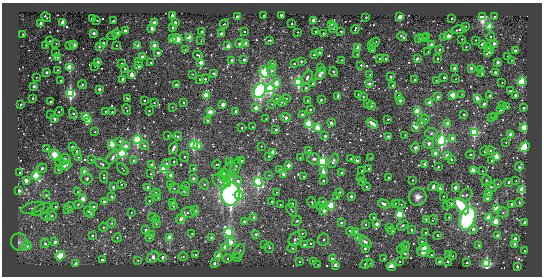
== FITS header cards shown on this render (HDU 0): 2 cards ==
NAXIS1  =                  540 / length of data axis 1
NAXIS2  =                  274 / length of data axis 2

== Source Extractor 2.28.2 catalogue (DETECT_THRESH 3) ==
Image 540 x 274 px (HDU 0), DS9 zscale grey, 1 PNG px = 1 image px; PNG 544 x 278 px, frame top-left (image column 1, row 274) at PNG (2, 3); each listed source drawn as its Kron ellipse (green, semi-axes under 4 px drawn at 4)
Background 133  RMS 680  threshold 2050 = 3 sigma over >= 5 px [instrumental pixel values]
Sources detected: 502; of the 502, the 500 brightest by FLUX_AUTO listed and drawn (2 fainter detections omitted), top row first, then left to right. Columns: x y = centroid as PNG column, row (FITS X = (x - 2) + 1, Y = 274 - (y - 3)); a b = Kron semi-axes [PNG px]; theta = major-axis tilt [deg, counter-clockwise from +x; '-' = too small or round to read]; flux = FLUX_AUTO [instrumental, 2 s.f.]
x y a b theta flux
172 15 3 3 - 2.8e+05
282 15 3 3 - 1.3e+05
264 16 3 3 - 1.5e+05
495 16 3 3 - 2.7e+05
46 17 5 2 - 6.7e+04
237 17 3 3 - 5.1e+05
366 17 3 3 - 4.2e+04
400 17 3 3 - 9.1e+05
482 17 4 3 - 7.4e+06
452 18 3 3 - 1.1e+05
92 19 3 3 - 2.4e+05
97 20 3 2 - 4.2e+04
313 20 3 3 - 6.8e+05
113 21 3 3 - 9.1e+04
63 22 3 3 - 1.0e+06
154 22 3 3 - 1.8e+05
175 22 3 3 - 1.0e+05
41 23 3 3 - 3.8e+05
292 23 3 2 - 7.1e+04
224 24 5 2 - 2.8e+04
332 24 4 3 - 4.8e+04
465 26 4 4 - 7.4e+04
489 27 3 3 - 1.4e+06
152 28 3 3 - 4.4e+05
172 28 3 2 - 5.4e+04
333 28 5 4 - 7.0e+04
355 29 4 2 - 8.2e+04
458 30 7 4 9 1.2e+05
125 31 3 3 - 2.4e+05
244 31 3 2 - 5.5e+04
315 31 3 2 - 4.4e+04
341 31 3 2 - 4.3e+04
201 32 3 3 - 1.5e+05
297 32 3 2 - 2.9e+04
94 33 3 3 - 2.6e+05
117 33 3 3 - 2.0e+05
221 33 3 3 - 1.1e+05
323 33 3 3 - 5.7e+04
23 34 3 2 - 5.6e+04
112 36 5 4 - 5.4e+04
427 36 3 3 - 9.3e+04
449 36 3 3 - 7.2e+05
402 37 5 3 - 1.2e+05
443 37 3 3 - 3.9e+04
491 37 4 4 - 8.5e+04
189 38 3 3 - 1.6e+06
419 38 3 3 - 1.9e+05
423 38 5 3 - 4.5e+04
172 39 3 3 - 8.7e+05
177 39 5 4 - 3.6e+05
462 39 3 3 - 4.4e+04
270 40 3 3 - 9.8e+04
476 40 3 3 - 3.6e+04
49 41 3 2 - 4.3e+04
201 41 2 2 - 2.5e+04
56 43 2 2 - 2.5e+04
103 43 3 3 - 8.5e+04
246 43 3 3 - 4.2e+05
374 43 5 3 - 5.9e+04
494 43 3 3 - 3.1e+05
239 44 4 4 - 7.8e+04
482 44 4 3 - 1.8e+05
46 45 3 2 - 2.8e+04
70 45 3 2 - 4.0e+04
74 45 4 4 - 1.3e+05
116 45 2 2 - 3.7e+04
154 45 3 3 - 4.6e+05
371 45 3 3 - 3.9e+04
431 45 3 3 - 5.5e+05
99 46 3 3 - 1.8e+05
138 46 3 3 - 6.3e+05
228 46 3 3 - 5.5e+05
466 46 3 2 - 4.3e+04
488 47 4 3 - 6.3e+04
358 48 3 3 - 8.4e+05
185 49 4 4 - 4.5e+04
372 49 3 3 - 1.1e+05
439 50 3 3 - 1.2e+05
515 51 3 3 - 1.8e+05
428 52 3 3 - 4.2e+04
489 52 5 3 - 4.3e+05
56 53 2 2 - 3.4e+04
158 53 3 3 - 2.5e+05
319 53 3 3 - 1.7e+05
357 54 3 3 - 4.3e+04
198 55 5 2 - 7.9e+04
314 55 3 3 - 4.9e+04
508 56 3 2 - 5.7e+04
57 57 3 2 - 8.0e+04
142 57 3 3 - 4.1e+05
385 58 2 2 - 3.7e+04
417 58 3 3 - 2.2e+05
438 58 3 3 - 5.7e+04
380 59 3 3 - 4.9e+04
232 60 4 3 - 2.9e+05
244 60 3 3 - 1.6e+05
342 60 3 2 - 4.0e+04
511 60 2 2 - 3.2e+04
301 61 3 3 - 1.3e+05
98 62 3 3 - 3.6e+05
138 62 3 2 - 3.8e+04
201 62 3 3 - 6.0e+05
498 62 3 3 - 3.0e+05
151 63 3 2 - 4.5e+04
294 63 3 2 - 6.7e+04
122 64 3 3 - 1.5e+05
272 64 3 3 - 2.8e+05
361 65 3 3 - 6.8e+04
95 66 3 3 - 4.6e+04
139 66 3 3 - 2.3e+05
70 67 4 3 - 2.7e+06
321 67 2 2 - 4.3e+04
454 68 3 3 - 3.7e+05
471 68 3 3 - 3.4e+05
125 69 3 3 - 1.8e+05
57 70 2 2 - 3.4e+04
480 70 3 3 - 1.9e+05
272 71 5 4 - 9.4e+04
46 72 3 3 - 2.0e+05
264 72 6 4 -66 3.6e+06
334 72 5 3 - 7.8e+04
495 72 3 3 - 1.3e+05
214 73 3 3 - 1.3e+05
321 73 7 3 57 5.9e+05
192 74 2 2 - 3.4e+04
482 74 3 3 - 5.3e+04
132 75 3 3 - 8.7e+05
370 75 3 2 - 4.5e+04
36 77 2 2 - 2.8e+04
390 77 3 3 - 1.4e+05
444 77 3 3 - 2.0e+05
307 78 8 4 62 1.2e+05
122 79 4 3 - 1.3e+05
200 79 3 2 - 6.1e+04
205 79 3 3 - 7.8e+04
456 79 3 2 - 2.8e+04
61 80 3 3 - 7.7e+04
415 80 3 2 - 4.4e+04
436 80 3 3 - 4.3e+04
298 82 4 4 - 6.2e+06
502 82 2 2 - 3.0e+04
522 82 4 3 - 3.8e+06
276 83 5 3 - 8.0e+05
313 84 3 3 - 8.4e+04
369 84 3 3 - 3.0e+05
82 85 4 3 - 5.2e+04
176 85 3 3 - 7.0e+04
393 85 3 3 - 6.2e+04
34 86 3 3 - 1.8e+05
270 88 4 4 - 5.4e+06
306 88 3 3 - 1.0e+05
99 89 3 3 - 3.7e+05
260 91 8 6 65 7.0e+06
510 91 3 2 - 3.4e+04
70 93 4 4 - 8.2e+06
358 94 4 3 - 4.7e+04
462 94 3 2 - 3.6e+04
206 95 4 3 - 1.6e+06
453 95 4 3 - 7.5e+05
490 95 3 3 - 5.5e+04
515 95 3 3 - 2.4e+05
338 96 3 3 - 3.8e+05
399 96 3 3 - 1.6e+05
364 97 3 3 - 4.8e+04
438 97 3 3 - 2.3e+05
33 98 3 3 - 8.7e+04
127 98 3 2 - 5.6e+04
477 98 4 3 - 6.7e+05
276 99 3 2 - 6.6e+04
286 99 3 3 - 5.1e+04
144 100 3 2 - 5.5e+04
321 100 3 3 - 7.4e+04
400 100 3 3 - 2.5e+05
307 101 3 2 - 3.0e+04
50 102 3 2 - 5.0e+04
282 102 4 3 - 6.7e+04
154 103 2 2 - 3.1e+04
183 103 3 3 - 7.1e+04
430 103 3 3 - 7.2e+05
223 104 3 3 - 6.5e+05
272 104 3 3 - 2.6e+04
367 104 3 2 - 6.2e+04
484 104 4 3 - 1.4e+05
21 105 3 2 - 6.3e+04
371 106 2 2 - 3.6e+04
502 106 3 2 - 1.0e+05
172 107 2 2 - 2.4e+04
507 107 3 3 - 4.4e+04
256 108 3 3 - 7.6e+05
524 108 3 3 - 1.1e+05
310 109 4 3 - 5.7e+04
501 109 3 3 - 2.0e+05
127 110 5 2 - 4.9e+04
105 111 3 2 - 4.4e+04
149 111 3 2 - 4.9e+04
236 111 3 3 - 2.7e+05
418 111 4 3 - 2.4e+06
59 112 5 2 - 7.4e+04
112 112 2 2 - 4.3e+04
210 112 3 3 - 1.2e+06
73 114 6 2 -63 1.1e+05
302 114 3 3 - 8.6e+04
51 115 2 2 - 2.4e+04
464 115 3 3 - 1.1e+05
86 116 3 3 - 1.1e+06
494 116 3 2 - 3.1e+04
285 117 5 3 - 2.7e+05
266 118 2 2 - 2.8e+04
491 118 4 3 - 3.4e+04
55 119 3 3 - 2.3e+05
388 119 3 3 - 5.3e+04
425 119 4 4 - 4.7e+04
88 120 4 3 - 1.4e+06
207 120 3 3 - 1.3e+05
422 122 3 3 - 1.0e+05
331 123 3 3 - 4.2e+05
372 123 6 3 -35 2.4e+05
309 124 4 3 - 4.1e+06
448 124 3 3 - 8.1e+05
252 127 3 2 - 3.9e+04
416 127 4 3 - 3.2e+05
524 127 4 3 - 1.7e+06
241 128 3 2 - 5.4e+04
317 128 3 3 - 1.3e+06
276 130 3 3 - 1.1e+05
95 132 2 2 - 3.0e+04
474 132 4 3 - 5.2e+06
431 133 6 5 - 9.5e+04
510 134 3 3 - 2.9e+05
168 135 2 2 - 2.6e+04
405 135 2 2 - 3.4e+04
177 136 4 3 - 1.0e+05
325 136 3 3 - 1.3e+05
388 136 3 3 - 1.8e+05
452 138 3 3 - 2.7e+05
137 140 4 3 - 5.9e+06
120 141 3 3 - 9.0e+04
441 141 5 4 - 5.4e+06
506 142 3 3 - 3.9e+04
429 143 5 5 - 1.3e+05
112 145 4 4 - 1.2e+06
144 145 4 4 - 1.3e+05
193 145 4 4 - 5.3e+06
125 146 5 4 - 2.8e+05
198 146 4 3 - 5.2e+05
261 146 2 2 - 2.6e+04
72 147 3 3 - 2.0e+05
415 147 5 3 - 4.9e+05
524 147 5 4 - 3.8e+06
173 148 6 3 67 1.6e+05
47 149 3 3 - 7.8e+04
308 150 2 2 - 3.2e+04
77 151 3 2 - 8.6e+04
485 151 5 3 - 1.1e+05
490 151 4 3 - 1.4e+05
273 152 4 3 - 1.7e+05
122 153 4 4 - 5.1e+06
435 153 3 3 - 2.4e+05
470 154 5 4 - 6.8e+04
55 155 6 5 - 6.4e+05
269 156 3 3 - 1.2e+05
447 156 3 3 - 5.1e+05
496 156 3 3 - 1.3e+06
78 157 3 3 - 7.1e+04
113 157 8 4 48 1.7e+05
184 157 5 4 - 8.1e+04
300 158 2 2 - 3.9e+04
371 158 3 2 - 3.7e+04
65 159 5 5 - 7.1e+04
314 159 6 5 - 1.5e+05
351 159 4 3 - 5.0e+04
91 160 3 2 - 2.7e+04
134 160 4 4 - 1.2e+05
357 160 3 3 - 2.8e+05
451 160 3 2 - 6.0e+04
491 160 4 3 - 5.3e+04
241 161 3 3 - 9.7e+04
333 161 7 4 64 1.7e+05
60 162 5 4 - 6.5e+04
174 162 3 3 - 1.1e+05
230 162 3 3 - 1.4e+05
323 162 4 4 - 6.6e+06
166 163 4 4 - 1.1e+05
102 164 8 4 -24 1.2e+05
217 164 4 2 - 2.7e+04
425 164 3 3 - 4.5e+05
152 165 3 3 - 4.0e+05
288 165 3 3 - 6.0e+05
65 166 6 3 22 2.3e+05
236 166 9 4 69 1.1e+05
438 167 3 2 - 5.3e+04
519 167 4 3 - 2.0e+05
42 168 5 4 - 1.0e+05
194 168 3 3 - 5.2e+04
58 169 3 3 - 1.6e+05
123 169 7 2 -47 4.1e+04
164 169 3 3 - 2.1e+06
369 169 3 3 - 9.8e+04
229 170 10 5 65 1.6e+05
280 170 3 3 - 6.6e+04
362 171 3 3 - 5.2e+04
473 171 3 3 - 1.3e+06
482 171 3 2 - 4.5e+04
84 172 3 3 - 7.1e+05
323 172 4 3 - 3.9e+05
20 173 3 3 - 4.8e+04
224 173 5 4 - 8.6e+04
342 173 3 3 - 1.8e+05
151 174 4 3 - 3.4e+04
283 174 3 3 - 2.2e+05
170 175 3 3 - 1.8e+05
269 175 3 3 - 3.1e+04
36 176 4 3 - 3.5e+06
104 177 6 3 90 7.8e+04
224 177 5 3 - 6.5e+04
303 177 3 3 - 8.2e+04
389 177 3 3 - 1.1e+05
193 178 3 3 - 2.2e+05
360 178 3 3 - 1.3e+05
87 179 6 5 - 1.1e+05
26 180 4 3 - 6.5e+05
413 180 2 2 - 4.9e+04
220 181 9 6 -40 1.6e+05
238 181 4 4 - 1.6e+05
323 181 3 2 - 4.1e+04
487 181 5 5 - 8.8e+04
516 181 2 2 - 2.6e+04
258 182 5 4 - 7.7e+06
363 182 3 2 - 8.4e+04
508 182 3 3 - 1.0e+05
227 183 4 4 - 9.3e+05
121 184 3 3 - 4.7e+04
204 184 5 4 - 8.9e+04
498 184 4 4 - 4.8e+04
170 185 4 3 - 7.4e+04
185 186 4 4 - 6.4e+04
366 186 3 2 - 6.0e+04
113 187 3 3 - 1.6e+05
148 187 4 3 - 1.8e+05
433 187 5 4 - 1.6e+05
455 187 3 3 - 4.1e+05
491 187 5 4 - 6.4e+04
174 188 5 5 - 9.1e+04
441 189 3 3 - 4.1e+05
522 190 4 3 - 1.9e+06
19 191 3 3 - 2.7e+05
184 191 5 4 - 7.9e+04
78 192 4 4 - 5.4e+04
277 192 3 2 - 3.0e+04
340 192 3 3 - 1.4e+05
156 193 4 4 - 1.0e+05
488 193 3 3 - 4.2e+05
231 194 11 9 81 1.2e+07
46 195 4 3 - 7.8e+04
239 195 4 4 - 3.5e+05
466 195 7 5 46 1.2e+05
337 196 3 3 - 5.2e+04
351 196 3 3 - 2.7e+05
444 196 2 2 - 3.8e+04
112 197 3 3 - 1.4e+05
418 197 9 9 - 2.3e+05
158 198 3 3 - 6.1e+04
487 198 3 3 - 3.1e+05
83 199 3 3 - 8.0e+05
149 201 3 3 - 7.0e+04
272 201 3 3 - 4.8e+04
104 202 3 3 - 2.8e+05
172 202 3 2 - 2.8e+04
322 202 3 3 - 1.2e+05
312 203 5 3 - 4.7e+04
395 203 2 2 - 2.7e+04
519 203 4 3 - 7.2e+04
78 204 4 4 - 6.9e+04
292 204 3 2 - 4.3e+04
384 204 6 3 -23 1.2e+05
400 204 6 3 -9 4.9e+04
451 204 4 4 - 1.1e+05
512 204 3 3 - 2.0e+05
280 205 3 3 - 3.0e+04
331 205 4 3 - 2.8e+06
70 206 5 4 - 6.8e+04
173 206 4 3 - 7.0e+04
447 206 3 3 - 3.5e+04
462 206 9 5 -51 2.5e+06
56 207 3 3 - 1.2e+05
94 207 3 3 - 1.5e+05
321 207 3 3 - 2.1e+05
33 208 12 5 14 1.7e+05
41 209 10 4 28 1.4e+05
497 209 3 3 - 1.9e+06
68 210 4 4 - 1.1e+05
292 210 7 3 -57 5.1e+04
324 210 3 3 - 3.5e+05
89 211 5 4 - 6.1e+04
195 211 4 4 - 7.5e+04
132 212 4 3 - 3.5e+04
188 212 7 5 17 1.1e+05
503 212 5 5 - 8.6e+04
91 214 4 3 - 5.0e+04
400 215 4 3 - 2.8e+06
46 216 5 4 - 1.3e+05
52 216 5 4 - 5.5e+04
153 217 4 3 - 5.4e+04
254 217 3 3 - 2.4e+05
449 217 3 3 - 7.5e+04
374 218 3 3 - 9.3e+04
467 218 12 7 69 4.4e+06
488 218 3 3 - 9.3e+05
181 219 5 4 - 2.0e+05
426 219 3 3 - 3.1e+05
156 220 4 3 - 6.6e+04
433 220 5 3 - 5.1e+04
244 221 3 3 - 1.4e+05
297 221 5 4 - 6.0e+04
496 222 4 3 - 1.7e+06
525 222 3 3 - 3.9e+05
112 223 5 3 - 4.3e+04
341 223 4 3 - 1.1e+05
156 224 4 3 - 6.3e+04
377 224 3 3 - 3.9e+05
365 225 4 3 - 4.9e+04
403 225 6 4 33 9.5e+04
103 227 4 4 - 4.9e+04
389 227 4 4 - 5.9e+04
473 229 4 3 - 2.2e+05
145 230 3 3 - 2.5e+05
411 230 4 3 - 1.3e+05
350 231 4 4 - 8.8e+04
356 231 4 4 - 8.8e+04
392 231 3 3 - 1.7e+05
228 232 5 4 - 5.5e+06
192 233 3 2 - 3.1e+04
302 233 3 2 - 3.1e+04
426 233 4 3 - 6.1e+04
152 234 4 3 - 6.0e+04
256 234 3 3 - 2.3e+05
92 235 4 3 - 1.1e+05
438 235 3 3 - 8.1e+04
498 236 3 3 - 3.7e+05
150 237 4 3 - 1.1e+05
358 237 3 3 - 5.2e+05
117 238 5 4 - 4.2e+04
169 238 3 3 - 1.5e+06
211 238 3 3 - 2.0e+05
515 238 3 3 - 2.3e+05
295 239 7 6 - 1.8e+05
324 239 6 5 - 1.0e+05
19 242 9 8 - 1.8e+05
55 242 3 3 - 2.3e+05
231 242 5 4 - 6.0e+05
365 242 7 4 -41 1.9e+05
422 242 3 3 - 8.6e+04
45 243 4 4 - 1.2e+05
311 243 4 3 - 4.9e+04
515 244 3 3 - 3.1e+05
264 245 3 3 - 7.6e+04
304 245 3 3 - 2.5e+05
479 245 3 3 - 9.0e+04
27 246 5 4 - 3.2e+05
406 246 4 4 - 4.7e+04
225 247 3 3 - 5.6e+05
269 247 5 4 - 6.2e+04
424 247 4 3 - 2.0e+05
292 248 4 4 - 6.3e+04
365 248 3 3 - 1.4e+05
401 249 4 4 - 5.0e+04
424 250 7 6 - 4.2e+05
524 251 3 3 - 3.1e+04
239 252 8 5 61 8.1e+04
405 253 5 4 - 8.9e+04
449 254 3 2 - 7.5e+04
196 255 4 3 - 4.9e+04
431 255 4 3 - 3.5e+04
60 256 5 3 - 2.1e+06
219 256 3 3 - 1.2e+06
453 256 3 3 - 4.0e+04
153 257 7 5 44 1.8e+05
163 257 4 4 - 1.5e+05
183 257 4 3 - 4.3e+04
237 257 4 4 - 7.0e+04
227 258 4 4 - 5.7e+04
332 259 4 4 - 1.6e+05
384 259 4 4 - 5.1e+04
102 260 3 3 - 1.0e+05
138 260 3 2 - 5.1e+04
299 261 3 3 - 5.2e+04
313 261 3 2 - 5.0e+04
400 261 3 3 - 4.7e+04
439 262 3 3 - 2.1e+05
448 262 4 4 - 6.9e+04
467 262 3 3 - 7.8e+04
214 263 3 3 - 1.8e+05
370 263 3 3 - 6.0e+04
76 264 3 3 - 3.6e+05
366 264 6 4 19 9.9e+04
487 264 4 3 - 5.9e+06
318 265 3 2 - 2.6e+04
336 266 3 3 - 1.3e+06
391 266 4 4 - 4.9e+05
517 266 3 3 - 1.3e+05
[2 fainter detections neither listed nor drawn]